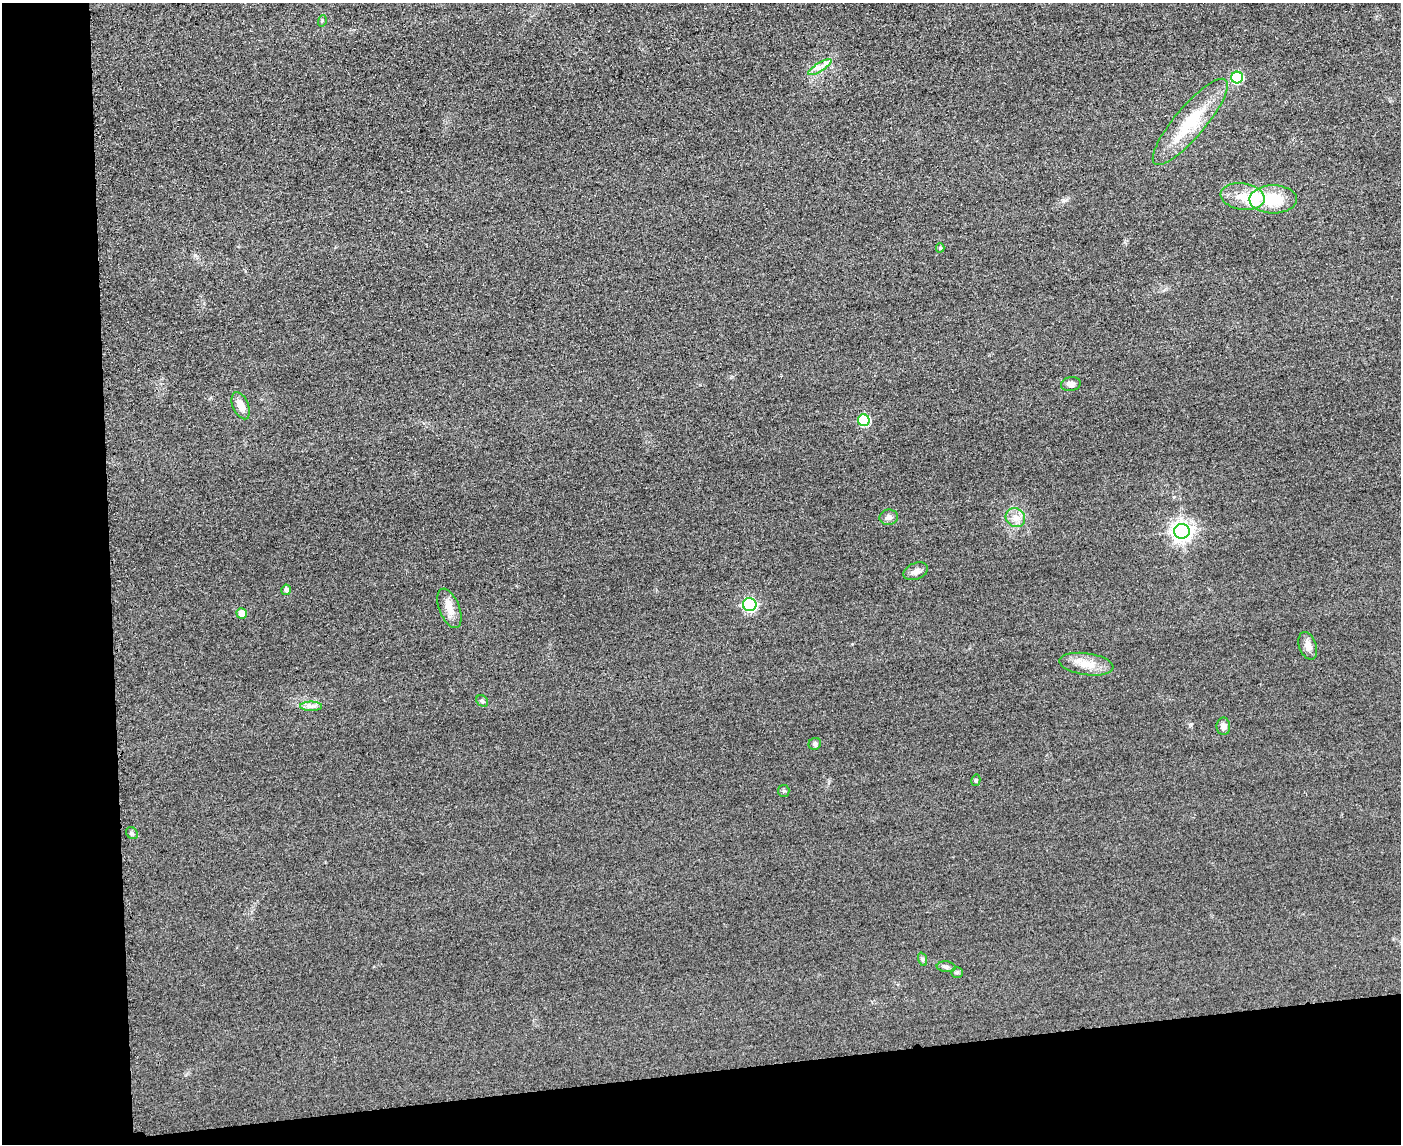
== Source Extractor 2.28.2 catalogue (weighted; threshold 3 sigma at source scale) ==
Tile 10 of 3 x 4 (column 1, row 4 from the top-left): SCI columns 253-1651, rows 24-1165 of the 4592 x 4615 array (HDU 1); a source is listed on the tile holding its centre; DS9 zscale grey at full resolution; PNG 1403 x 1146 px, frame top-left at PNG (2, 3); each listed source drawn as its Kron ellipse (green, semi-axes under 4 px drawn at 4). Shown black and unused: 14% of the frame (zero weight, under 3 of 4 exposures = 3% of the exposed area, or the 3 px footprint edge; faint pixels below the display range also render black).
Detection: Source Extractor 2.28.2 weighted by HDU 2 'WHT'; one run over the whole footprint, this tile lists its part. Background 0.0645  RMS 0.017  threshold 0.0772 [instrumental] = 3 sigma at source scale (4.5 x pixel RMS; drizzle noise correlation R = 1.50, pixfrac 1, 0.05/0.05 arcsec/px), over >= 5 px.
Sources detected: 31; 1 inside a brighter listed object's ellipse — not listed separately; the other 30 listed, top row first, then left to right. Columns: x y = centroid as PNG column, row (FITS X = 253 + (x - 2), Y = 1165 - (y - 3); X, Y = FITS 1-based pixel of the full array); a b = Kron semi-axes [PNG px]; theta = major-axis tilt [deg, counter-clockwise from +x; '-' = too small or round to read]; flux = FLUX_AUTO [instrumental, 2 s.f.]
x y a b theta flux
322 21 6 3 73 1.8
820 67 13 4 32 8.6
1237 78 6 5 - 110
1190 122 55 15 50 83
1243 196 22 13 -9 31
1273 199 24 14 0 53
940 248 4 4 - 2.6
1071 384 10 7 8 8.9
241 406 14 7 -67 16
864 420 6 6 - 110
889 517 9 7 9 7.3
1015 518 10 9 - 12
1182 531 7 7 - 960
916 571 13 8 22 9.8
286 590 5 4 - 6.3
750 605 7 6 - 260
449 608 21 10 -68 18
242 613 5 5 - 21
1308 646 14 8 -71 12
1086 664 27 11 -8 27
482 701 6 5 - 3.2
311 706 11 4 0 6.8
1223 726 9 7 -90 8.5
815 744 6 6 - 5
976 780 6 4 78 2.7
784 791 6 5 - 2.7
132 833 6 5 - 3.2
922 959 7 4 -71 2.9
946 967 9 5 -6 4.3
957 972 6 5 - 2.6
Unlisted compact peaks at least as high as the median listed source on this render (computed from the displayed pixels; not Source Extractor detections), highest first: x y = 1191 724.